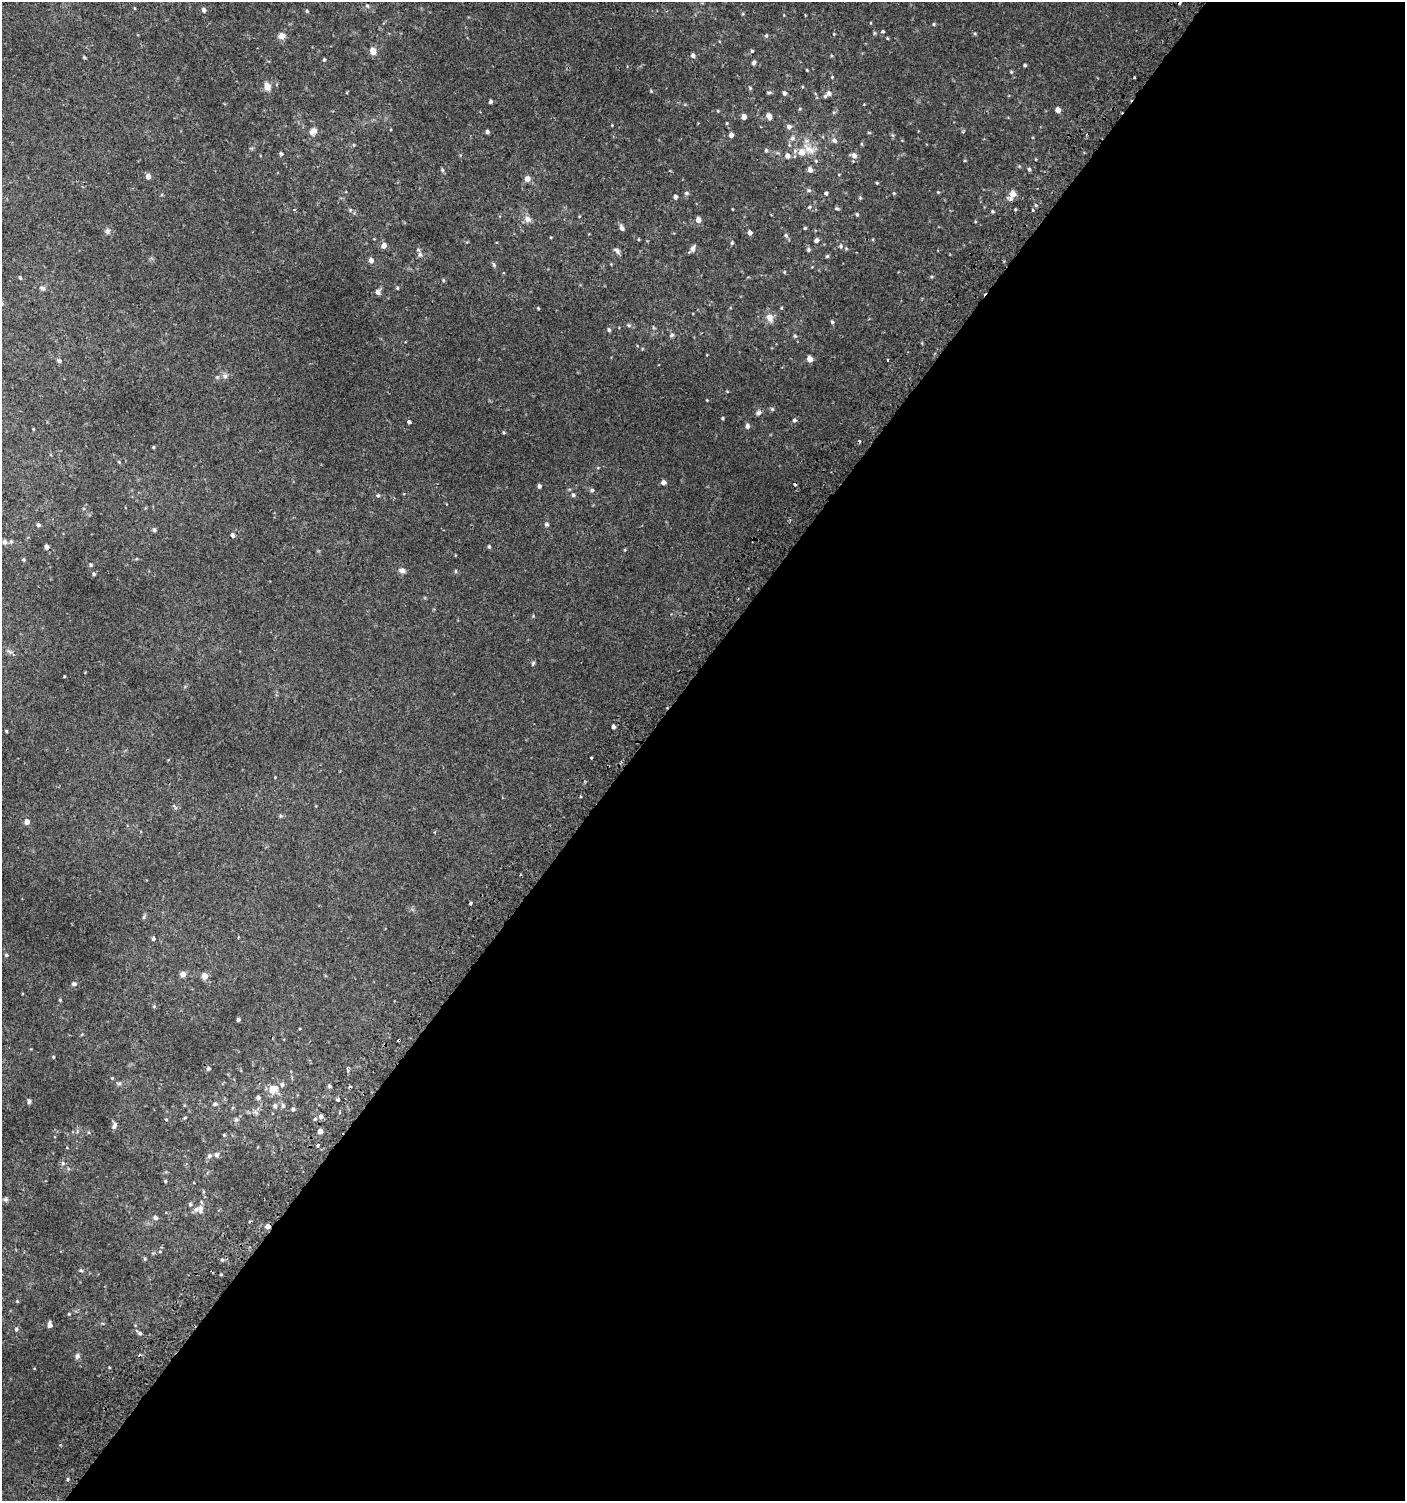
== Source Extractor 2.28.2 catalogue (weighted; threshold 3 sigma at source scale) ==
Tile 12 of 4 x 4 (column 4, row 3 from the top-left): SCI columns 4410-5812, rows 1528-3026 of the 6080 x 6049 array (HDU 1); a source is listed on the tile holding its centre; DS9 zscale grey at full resolution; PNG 1407 x 1503 px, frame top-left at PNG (2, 2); no overlay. Shown black and unused: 55% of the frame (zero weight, under 2 of 3 exposures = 2% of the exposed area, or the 3 px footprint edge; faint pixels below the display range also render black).
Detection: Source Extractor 2.28.2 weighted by HDU 2 'WHT'; one run over the whole footprint, this tile lists its part. Background 0.00377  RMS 0.0027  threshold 0.0123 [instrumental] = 3 sigma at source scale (4.5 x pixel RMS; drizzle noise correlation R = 1.50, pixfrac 1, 0.0396/0.0396 arcsec/px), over >= 5 px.
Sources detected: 216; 6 cosmic-ray / hot-pixel residue — not listed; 6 inside a brighter listed object's ellipse — not listed separately; the other 204 listed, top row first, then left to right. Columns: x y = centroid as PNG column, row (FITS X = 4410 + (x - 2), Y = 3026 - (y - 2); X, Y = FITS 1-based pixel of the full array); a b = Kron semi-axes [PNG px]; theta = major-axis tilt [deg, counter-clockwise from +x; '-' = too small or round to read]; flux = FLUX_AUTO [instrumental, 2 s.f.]
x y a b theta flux
1179 2 4 3 - 1.8
367 6 5 4 - 0.39
204 10 6 5 - 0.76
307 11 4 4 - 0.33
934 24 5 4 - 0.31
883 31 5 3 - 0.29
834 34 3 3 - 0.2
282 36 7 6 - 2
766 36 6 5 - 0.42
887 38 5 3 - 0.23
373 51 8 6 -72 2
752 51 4 4 - 0.34
693 55 5 5 - 0.76
831 56 5 3 - 0.23
84 57 4 3 - 0.36
324 60 4 4 - 0.37
754 62 5 4 - 0.67
1025 65 3 3 - 0.4
807 70 4 3 - 0.21
1011 72 5 4 - 0.31
832 77 4 4 - 0.24
1135 77 3 3 - 0.4
267 86 10 8 -70 1.7
750 88 5 4 - 0.31
651 91 4 4 - 0.21
769 93 6 4 1 0.38
784 93 5 4 - 0.64
829 93 7 6 - 0.72
490 101 4 3 - 0.69
864 104 4 3 - 0.17
800 109 4 4 - 0.26
1058 110 4 4 - 1.7
718 111 4 3 - 0.21
834 112 5 3 - 0.33
744 117 4 4 - 1.4
769 117 8 5 -68 1.1
727 123 4 4 - 0.24
789 127 6 6 - 0.85
313 131 10 8 46 1.5
487 132 4 4 - 0.66
869 133 5 3 - 0.23
731 135 4 4 - 1
834 140 8 7 - 0.86
354 145 5 3 - 0.21
809 149 23 12 -23 4.1
766 150 5 4 - 0.39
281 154 5 4 - 0.43
787 155 6 5 - 1.2
854 155 6 6 - 1.4
1029 169 5 4 - 0.44
442 170 5 5 - 0.4
810 170 5 5 - 1.3
148 176 5 4 - 1.7
527 179 9 8 - 1.1
877 183 3 3 - 0.27
809 190 6 5 - 0.45
938 192 4 3 - 0.23
686 193 6 5 - 0.45
826 193 4 4 - 0.42
894 193 4 3 - 0.23
1013 194 8 6 52 3
675 197 4 4 - 0.8
860 198 5 4 - 0.29
809 207 5 4 - 0.38
837 208 6 4 -14 0.4
732 209 3 2 - 0.17
294 210 3 3 - 0.31
350 210 5 4 - 0.3
1033 210 3 3 - 0.76
992 211 5 4 - 0.34
857 215 5 4 - 0.36
528 219 10 8 -35 1.4
698 220 5 5 - 1.6
622 228 8 5 -61 0.85
805 228 4 4 - 0.31
107 231 8 6 66 0.72
750 232 4 4 - 1.2
786 235 7 5 -51 0.54
551 237 4 3 - 0.21
639 239 4 3 - 0.22
816 240 6 5 - 0.74
732 243 5 4 - 0.35
383 245 6 5 - 1.5
841 246 6 5 - 0.54
693 248 9 5 60 1
808 250 5 5 - 0.45
617 251 10 6 -39 0.77
420 254 8 6 -69 0.75
827 256 4 4 - 0.36
371 260 5 5 - 1.4
494 265 7 4 -48 0.41
931 276 5 3 - 0.27
20 278 4 3 - 0.37
443 280 4 4 - 0.3
42 288 8 6 -15 0.63
397 288 4 4 - 0.29
378 292 7 7 - 0.89
2 303 6 4 -89 0.39
538 308 3 3 - 0.24
770 318 13 9 -64 1.7
832 322 5 4 - 0.42
629 325 5 5 - 0.34
609 330 5 4 - 0.48
672 335 7 4 27 0.47
795 336 5 5 - 0.37
810 359 5 4 - 2.1
887 360 3 3 - 0.44
59 361 6 5 - 0.62
225 376 8 6 -74 0.76
727 391 4 3 - 0.19
707 400 3 3 - 0.17
772 409 5 5 - 0.38
758 412 8 6 17 0.75
723 418 4 3 - 0.31
794 420 5 4 - 0.52
409 422 4 3 - 2.1
747 426 6 5 - 0.84
33 429 4 3 - 0.22
503 432 5 3 - 0.27
153 447 4 4 - 0.31
119 462 4 3 - 0.25
663 482 5 4 - 1.2
539 486 4 4 - 0.75
592 490 5 5 - 0.43
573 495 5 4 - 0.43
378 496 5 5 - 0.46
546 524 6 5 - 0.45
38 525 4 4 - 0.55
154 530 5 5 - 0.53
233 535 4 3 - 1.5
11 541 6 4 -68 0.39
4 542 6 6 - 0.59
46 547 4 4 - 1.2
489 547 5 3 - 0.39
625 550 4 3 - 0.21
24 560 4 4 - 0.3
91 565 5 4 - 0.36
402 570 8 6 -20 0.96
456 571 6 3 -90 0.26
94 574 4 4 - 0.39
10 652 9 3 -19 0.56
533 663 6 4 47 0.37
64 676 3 2 - 0.21
613 727 4 4 - 0.8
6 731 3 3 - 0.26
591 758 3 3 - 2
621 762 4 3 - 0.39
275 777 3 3 - 0.17
175 807 9 4 -47 0.41
280 816 6 5 - 0.39
27 821 5 5 - 1.5
470 903 3 3 - 0.36
144 917 6 4 71 0.35
153 939 5 4 - 0.47
6 955 4 4 - 0.29
183 974 7 6 - 1.1
204 976 9 8 - 1.3
74 984 5 5 - 0.64
60 1000 4 3 - 0.27
154 1006 5 4 - 0.29
238 1019 4 4 - 0.43
53 1057 4 3 - 0.26
208 1068 5 5 - 0.55
119 1083 8 4 -7 0.48
329 1086 5 4 - 0.48
273 1089 11 10 - 3
258 1097 5 5 - 0.78
338 1100 3 3 - 0.96
29 1101 6 4 89 0.45
215 1104 6 5 - 0.59
283 1105 7 5 -87 0.64
275 1106 7 7 - 0.84
293 1109 5 5 - 0.63
256 1112 9 3 -45 0.51
321 1116 4 3 - 3.5
185 1118 4 3 - 0.25
166 1119 4 3 - 0.26
236 1120 6 5 - 0.51
114 1126 10 5 58 0.83
320 1131 4 4 - 2.2
224 1135 4 3 - 0.26
318 1145 3 3 - 1.7
217 1155 7 6 - 0.66
209 1156 8 6 40 0.64
63 1163 6 5 - 0.48
165 1181 4 4 - 0.31
6 1199 7 6 - 0.54
190 1204 5 4 - 0.44
200 1209 11 6 -87 1.4
155 1218 5 5 - 0.9
268 1226 5 4 - 1.4
160 1252 4 3 - 0.21
145 1259 5 4 - 0.33
222 1260 5 4 - 0.4
81 1270 6 4 -2 0.33
221 1274 4 2 - 0.25
17 1301 4 4 - 0.26
69 1314 4 3 - 0.24
49 1325 6 4 -85 1.4
16 1329 5 5 - 0.49
139 1333 11 5 -39 0.76
77 1356 6 5 - 0.97
109 1367 4 3 - 0.23
68 1479 4 3 - 0.33
Overlapping masked pixels (flux is a lower limit): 2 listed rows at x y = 1179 2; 268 1226
Isophote crosses this tile's border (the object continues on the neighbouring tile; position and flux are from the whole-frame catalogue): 2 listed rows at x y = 1179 2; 2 303